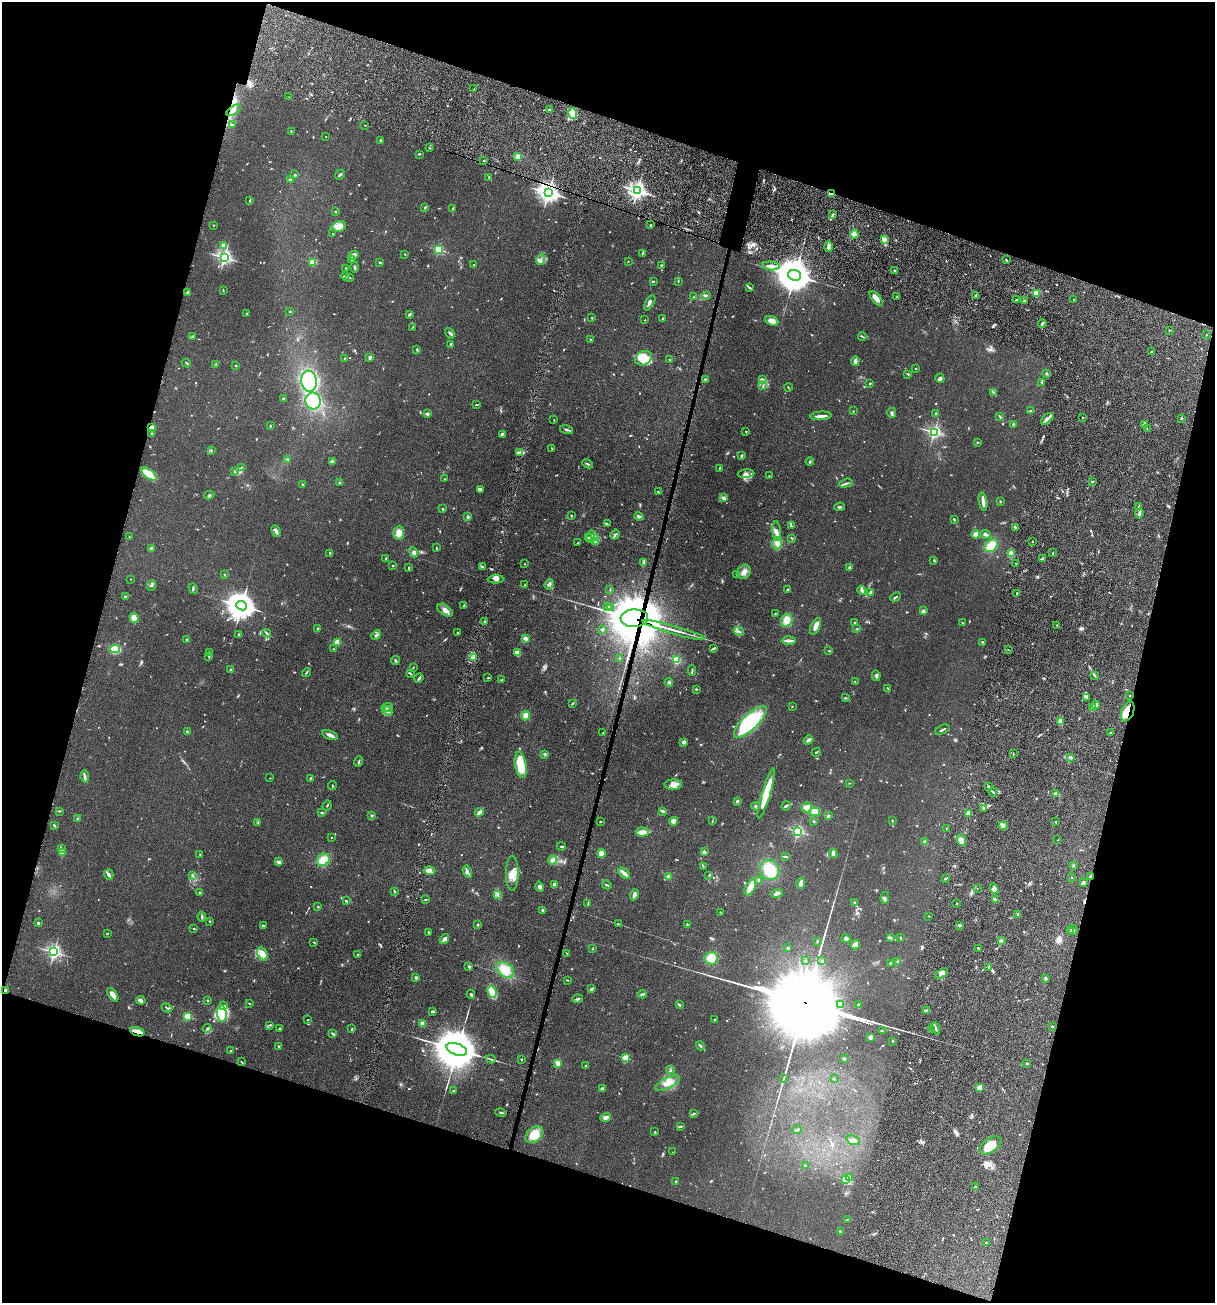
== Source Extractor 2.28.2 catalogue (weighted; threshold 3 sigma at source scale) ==
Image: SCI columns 781-5632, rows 306-5509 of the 5918 x 5679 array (HDU 1 of 3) = the unmasked area's bounding box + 8 px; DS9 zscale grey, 4 x 4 block average (1 PNG px = mean of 4 x 4 image px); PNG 1217 x 1305 px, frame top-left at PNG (2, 2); each listed source drawn as its Kron ellipse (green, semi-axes under 4 px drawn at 4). Shown black and unused: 35% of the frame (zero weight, under 4 of 7 exposures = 19% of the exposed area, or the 3 px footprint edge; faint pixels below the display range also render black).
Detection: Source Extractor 2.28.2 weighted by HDU 2 'WHT'. Background 0.111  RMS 0.0057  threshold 0.0234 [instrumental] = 3 sigma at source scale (4.09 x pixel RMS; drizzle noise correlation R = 1.36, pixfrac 0.8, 0.05/0.05 arcsec/px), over >= 5 px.
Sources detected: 945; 24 too faint to see at this stretch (4 x 4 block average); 5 inside a brighter object's white glare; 8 cosmic-ray / hot-pixel residue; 2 long thin detections or spike segments (spike, bleed or trail) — neither listed nor drawn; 22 coinciding with a brighter row at this scale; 37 inside a brighter listed object's ellipse — not listed separately; of the other 847, all 500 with FLUX_AUTO >= 1.65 (the completeness limit of this list) listed and drawn (347 fainter detections not listed), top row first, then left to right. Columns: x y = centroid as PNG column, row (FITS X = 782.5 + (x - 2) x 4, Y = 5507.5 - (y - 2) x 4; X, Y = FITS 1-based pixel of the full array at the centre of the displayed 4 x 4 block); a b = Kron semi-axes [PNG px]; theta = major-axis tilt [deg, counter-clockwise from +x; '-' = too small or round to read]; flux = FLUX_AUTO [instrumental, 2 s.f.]
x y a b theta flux
474 89 2 2 - 4.5
289 97 2 2 - 2.4
234 110 8 4 35 14
549 110 2 2 - 2.5
573 113 5 4 - 16
233 125 2 2 - 3.7
365 125 2 2 - 4.1
291 131 3 2 - 2
326 137 2 2 - 1.8
380 140 4 2 - 2.7
429 148 2 2 - 2.2
419 154 3 2 - 2.8
518 156 2 2 - 84
484 161 2 2 - 7.1
295 175 2 2 - 12
340 175 5 2 - 4.3
489 178 3 2 - 2.1
290 179 4 2 - 3.3
637 190 2 2 - 1500
548 192 3 3 - 2100
831 194 3 2 - 17
250 200 4 2 - 2.6
425 207 3 2 - 4
453 208 2 2 - 3.1
335 212 2 2 - 2.5
833 214 4 2 - 3.5
213 225 2 2 - 5.1
650 225 2 2 - 3.2
339 226 7 5 22 28
333 234 2 2 - 1.7
854 234 4 3 - 17
885 240 4 4 - 14
223 245 2 2 - 43
829 247 5 2 - 11
438 249 2 2 - 290
643 253 3 2 - 2.1
405 254 2 2 - 1.9
353 255 5 3 - 14
224 257 2 2 - 1000
352 260 3 2 - 3.1
541 260 5 3 - 7.9
1006 260 3 2 - 2.8
628 261 2 2 - 2
313 262 2 2 - 170
380 262 3 2 - 4.4
474 264 3 2 - 1.7
661 265 3 2 - 4.4
771 266 9 3 -6 15
355 267 5 2 - 4.6
346 268 3 2 - 2.1
894 271 2 2 - 9.8
795 275 6 5 - 10000
345 276 4 2 - 3.5
350 278 2 2 - 1.8
653 281 4 2 - 2.8
678 281 4 2 - 2.6
749 288 3 3 - 2.7
223 290 3 2 - 2.3
188 293 3 2 - 4
1036 293 2 2 - 150
706 295 3 2 - 2.9
897 296 2 2 - 2.7
975 296 2 2 - 2.7
694 297 3 2 - 2.4
876 298 9 3 -50 25
1016 300 2 2 - 3.2
1074 300 2 2 - 3.2
1025 301 3 2 - 2.9
650 303 8 3 59 9.7
290 312 2 2 - 2.1
246 314 2 2 - 1.7
409 314 3 2 - 5.2
592 318 2 2 - 2.2
662 319 3 2 - 3
645 320 2 2 - 3.5
772 321 7 4 -22 19
1042 323 4 2 - 5.6
413 327 3 2 - 1.7
1169 330 2 2 - 4.2
450 333 6 2 -56 5.3
1206 335 2 2 - 3.4
192 336 3 2 - 2.6
862 336 4 2 - 3
591 340 2 2 - 1.7
451 344 4 3 - 3.9
417 350 3 2 - 4.1
1151 352 2 2 - 2
370 358 2 2 - 35
643 358 9 7 30 44
345 359 2 2 - 6.8
669 360 2 2 - 1.8
855 361 5 2 - 14
186 363 5 2 - 2.7
216 364 3 2 - 2.1
236 365 2 2 - 9.7
916 368 2 2 - 3.3
1046 373 3 2 - 2
908 374 3 2 - 2.5
940 378 5 4 - 6.3
705 379 3 2 - 3.3
762 379 3 2 - 3.3
309 381 10 7 -83 480
1042 382 3 2 - 2.6
870 384 2 2 - 3.4
763 385 3 2 - 3.5
788 387 4 2 - 2.2
994 392 2 2 - 2.5
283 398 3 2 - 2.7
313 401 8 7 - 230
476 405 2 2 - 2
853 411 2 2 - 3.7
1030 411 4 2 - 3.4
892 413 5 3 - 6.4
936 413 2 2 - 1.8
427 414 2 2 - 9.8
821 416 10 2 3 18
1000 416 3 2 - 3.8
1083 418 2 2 - 2.5
1182 418 2 2 - 7.8
1047 419 7 3 41 15
554 420 2 2 - 2
1013 424 4 3 - 3.9
1145 425 2 2 - 2.5
270 426 2 2 - 3.9
151 428 3 3 - 14
1147 428 2 2 - 1.7
566 430 7 2 -17 6.4
746 432 2 2 - 2.3
934 432 2 2 - 740
152 433 2 2 - 8.8
502 434 3 2 - 3.8
977 442 3 2 - 1.9
552 448 3 2 - 1.7
211 450 3 2 - 2
520 452 3 2 - 6.6
742 456 4 2 - 4.1
288 459 2 2 - 1.7
332 461 3 2 - 3.4
810 461 4 2 - 2.3
588 464 5 2 - 3.7
241 467 4 2 - 2.4
719 468 3 2 - 2.2
235 472 2 2 - 2.5
149 474 9 4 -37 100
746 474 8 4 5 14
769 476 2 2 - 2.9
445 479 2 2 - 3.2
1093 482 2 2 - 3
339 483 3 2 - 2.2
846 483 7 2 18 5.8
303 485 2 2 - 13
480 489 4 4 - 8.6
658 492 2 2 - 3.5
209 495 5 3 - 5
723 498 4 3 - 6
1000 501 2 2 - 2.5
983 502 9 2 -82 24
1139 506 3 2 - 3.9
839 507 5 2 - 4.5
443 509 2 2 - 9.6
1139 513 5 3 - 8
572 515 2 2 - 1.9
639 516 5 2 - 5.9
468 517 4 2 - 3.7
954 519 3 2 - 3.3
607 524 3 2 - 3.8
791 526 4 3 - 3.9
1015 527 2 2 - 4.6
276 531 6 2 -65 13
777 531 10 3 -86 12
399 533 6 5 - 24
976 534 4 3 - 19
986 534 5 3 - 8.3
615 535 5 3 - 5.7
129 537 2 2 - 3.1
588 537 3 2 - 3.9
591 537 6 2 82 6.8
594 538 4 3 - 7.4
792 538 3 2 - 2.3
1033 541 2 2 - 3.5
596 542 3 2 - 3.9
578 543 2 2 - 3.8
777 543 6 5 - 15
991 546 7 5 46 49
151 548 2 2 - 7
436 548 3 2 - 2.4
413 552 5 3 - 6.8
330 553 2 2 - 3.6
1011 553 4 3 - 13
1053 553 2 2 - 2.7
386 558 2 2 - 6
1042 558 4 2 - 4
934 560 2 2 - 3.4
643 563 3 2 - 2.9
1016 563 2 2 - 2
525 564 2 2 - 2.2
393 566 2 2 - 3.2
483 567 3 2 - 2.4
849 567 3 2 - 4
409 568 4 2 - 3.3
744 572 7 6 - 16
737 574 2 2 - 3.5
225 575 3 2 - 2.7
131 579 2 2 - 2.8
496 579 8 4 3 13
549 584 5 2 - 6
152 585 5 3 - 6.2
525 585 2 2 - 2.3
193 589 5 3 - 4
610 589 3 2 - 1.7
788 590 2 2 - 1.9
862 590 5 4 - 7.9
871 592 4 2 - 7.2
1017 593 2 2 - 2.8
125 597 3 2 - 2.9
895 597 5 2 - 4.1
464 605 4 2 - 2.6
241 606 5 4 - 4900
608 607 2 2 - 1.7
611 607 3 2 - 3.1
445 610 9 5 -35 17
923 611 2 2 - 45
775 614 3 2 - 1.8
134 618 5 4 - 31
634 618 14 9 2 5900
787 620 7 5 65 32
484 621 2 2 - 6.7
855 623 3 2 - 2.1
962 623 3 2 - 1.7
1057 625 2 2 - 1.7
816 626 9 4 64 21
318 628 2 2 - 15
857 629 3 2 - 3.1
602 630 4 2 - 3.1
674 630 32 2 -16 42
739 631 5 2 - 5.9
267 633 4 2 - 3.7
457 633 2 2 - 3.9
238 634 3 2 - 2.8
376 635 5 2 - 7.2
525 638 3 3 - 11
187 640 3 2 - 3.5
789 640 7 3 1 14
337 642 2 2 - 99
983 642 2 2 - 5.5
115 649 5 4 - 62
333 649 2 2 - 2.9
713 649 3 2 - 6.7
1009 650 2 2 - 1.7
829 651 2 2 - 3.1
209 653 4 2 - 2.1
517 653 4 3 - 30
209 656 3 2 - 4
473 657 2 2 - 4.5
620 658 2 2 - 1.8
395 660 4 2 - 4
677 660 2 2 - 240
413 668 2 2 - 1.8
231 670 2 2 - 35
692 670 5 2 - 3.7
306 673 4 2 - 3.1
411 674 2 2 - 2.7
876 676 5 2 - 4.1
1095 676 3 2 - 2.5
419 678 5 2 - 5.3
488 678 3 2 - 2.6
502 680 4 2 - 3.3
669 682 4 3 - 4.7
855 682 3 2 - 1.7
888 688 3 2 - 3.3
696 689 3 2 - 2.4
1130 696 2 2 - 1.9
1086 697 3 2 - 4.2
845 698 4 2 - 3.8
573 703 3 2 - 1.9
1096 705 4 3 - 9.6
387 707 6 2 4 4.9
792 707 2 2 - 2.4
1093 708 4 2 - 7.6
387 711 5 2 - 6
1128 711 10 6 68 53
526 716 5 4 - 19
1060 721 4 3 - 9.3
750 722 21 7 43 280
942 730 8 2 24 5.6
187 732 3 2 - 2.2
602 733 2 2 - 2.7
1110 733 3 2 - 2.6
330 735 8 3 -20 14
808 740 5 2 - 11
684 742 3 2 - 9.1
816 752 4 2 - 2.5
545 754 3 3 - 4.3
1013 754 2 2 - 1.7
1071 757 3 2 - 6.2
359 762 5 2 - 4.2
521 765 13 5 -79 99
85 777 6 3 -81 7.7
270 778 2 2 - 1.7
310 778 2 2 - 2.8
849 783 2 2 - 1.9
673 785 9 5 4 21
332 786 4 2 - 2.6
988 786 3 2 - 3.7
993 792 5 2 - 4.1
766 793 26 4 73 110
1056 794 3 3 - 7.4
737 801 2 2 - 6
327 805 5 2 - 2.6
756 806 4 2 - 4.4
786 806 5 2 - 5
807 807 5 5 - 17
983 808 3 2 - 3.2
59 811 3 2 - 2
663 811 4 2 - 10
321 812 3 2 - 2.3
479 812 4 2 - 16
815 812 5 4 - 18
969 813 2 2 - 56
372 815 3 2 - 2
828 816 3 2 - 4
77 819 3 2 - 4
892 820 2 2 - 11
600 821 2 2 - 2.5
673 821 4 4 - 14
712 821 3 2 - 2.8
814 821 2 2 - 3.5
1056 822 2 2 - 5.2
258 823 2 2 - 2.3
54 825 2 2 - 5.9
1003 826 4 3 - 10
947 828 2 2 - 1.8
798 831 2 2 - 540
642 832 6 4 4 14
331 837 2 2 - 3.1
961 840 6 4 -67 20
1058 840 2 2 - 1.8
925 842 3 2 - 9.8
561 846 4 2 - 3
61 849 3 2 - 3.6
704 852 4 3 - 8.9
62 853 2 2 - 77
601 853 4 4 - 19
833 853 4 3 - 9.9
200 855 2 2 - 2.3
786 857 2 2 - 1.9
323 860 7 5 43 52
553 860 4 4 - 15
278 862 4 2 - 7.9
1073 865 2 2 - 2.2
703 866 2 2 - 2.2
770 870 10 9 - 78
430 871 5 4 - 14
467 871 6 2 -70 6.1
512 873 17 6 90 34
624 873 7 3 -43 15
109 875 5 4 - 9.1
709 875 3 2 - 2.2
192 876 3 2 - 3.7
669 877 2 2 - 59
1072 877 3 2 - 1.8
1090 877 3 2 - 3.9
945 879 3 2 - 3.3
758 881 4 2 - 6.6
801 883 5 2 - 18
1083 883 2 2 - 12
555 885 3 3 - 9.8
607 885 5 2 - 3
539 887 5 4 - 9.5
750 887 8 5 61 32
977 888 2 2 - 1.9
994 889 5 4 - 18
394 891 3 2 - 3.1
200 893 2 2 - 27
777 893 6 2 22 15
498 894 3 2 - 2.2
634 895 6 2 67 14
885 898 6 3 87 5.4
425 900 3 2 - 1.7
995 900 4 2 - 7.6
346 901 4 2 - 2.9
855 902 3 2 - 2.6
957 903 2 2 - 2.4
588 904 4 2 - 2.5
318 907 2 2 - 2.7
542 910 2 2 - 14
720 912 2 2 - 2.6
1018 914 3 2 - 10
929 916 2 2 - 2.3
202 917 5 2 - 4.2
210 921 2 2 - 2.5
38 923 2 2 - 22
618 924 3 2 - 2.2
687 924 2 2 - 3.3
478 925 2 2 - 3
959 925 3 2 - 5.7
263 926 3 3 - 3.9
194 929 3 2 - 2.7
1071 930 3 2 - 3.4
1073 930 5 2 - 6.1
428 932 2 2 - 3.4
107 934 2 2 - 2.4
890 938 3 2 - 4.9
900 938 3 2 - 3.6
444 939 5 3 - 9.5
846 939 4 3 - 5.7
1001 941 2 2 - 3.6
314 942 2 2 - 2.1
817 942 2 2 - 3.7
855 945 5 3 - 36
788 948 3 2 - 3
978 948 3 2 - 3.5
593 949 3 2 - 2
54 952 2 2 - 900
567 953 4 2 - 2.2
262 954 7 4 -67 27
358 955 3 2 - 3.2
711 958 6 6 - 43
805 961 2 2 - 2.8
822 961 2 2 - 3.5
898 961 3 2 - 2.3
890 963 2 2 - 6.7
469 966 2 2 - 6.7
989 967 2 2 - 3
505 970 10 6 -36 35
941 974 7 3 31 12
416 978 2 2 - 27
1045 978 2 2 - 10
567 980 2 2 - 1.8
592 989 3 2 - 5.3
6 990 2 2 - 19
492 992 6 4 -69 92
471 994 5 3 - 4.8
642 994 4 2 - 4.3
113 995 8 3 -57 18
577 999 5 2 - 5.3
141 1000 4 3 - 8.9
208 1001 2 2 - 2.4
249 1003 2 2 - 2.5
841 1004 2 2 - 42
679 1005 3 2 - 3.6
858 1005 3 2 - 3.5
224 1006 3 2 - 5.3
167 1008 5 2 - 3.8
433 1011 4 2 - 4.9
927 1011 4 2 - 6
222 1013 8 5 -82 120
187 1016 2 2 - 160
307 1020 2 2 - 1.7
715 1020 2 2 - 2.6
422 1023 2 2 - 79
269 1025 3 2 - 2.7
1052 1026 2 2 - 2.1
279 1028 3 2 - 2.5
935 1028 6 3 -66 8.2
207 1029 4 2 - 5.6
352 1029 2 2 - 3.6
882 1030 2 2 - 2.3
931 1030 2 2 - 1.7
137 1032 7 2 -19 28
332 1033 3 2 - 4
871 1037 2 2 - 72
892 1041 2 2 - 3
279 1046 2 2 - 4.5
700 1046 5 2 - 4.8
457 1049 11 6 -19 23000
230 1051 4 2 - 2.5
626 1058 2 2 - 170
491 1059 5 2 - 3.1
522 1059 2 2 - 4
844 1059 2 2 - 26
241 1062 3 2 - 1.9
558 1063 2 2 - 110
1027 1063 2 2 - 1.9
585 1065 2 2 - 3.7
670 1070 4 2 - 3.8
783 1079 3 2 - 1.9
834 1079 2 2 - 1.9
668 1083 13 5 26 28
980 1087 2 2 - 110
602 1089 3 2 - 9
454 1090 3 2 - 2.4
501 1112 6 2 -13 5.4
693 1114 3 2 - 4.2
606 1117 5 3 - 19
681 1126 3 2 - 2.8
797 1130 4 2 - 5.2
655 1132 3 2 - 3
534 1135 10 7 39 67
853 1140 7 4 -21 14
990 1145 12 7 33 60
673 1152 2 2 - 2.7
805 1166 3 2 - 5.8
850 1178 2 2 - 34
846 1179 2 2 - 280
676 1182 2 2 - 14
975 1187 2 2 - 24
847 1220 3 2 - 2.4
840 1231 2 2 - 8.8
986 1243 2 2 - 5.1
Overlapping masked pixels (flux is a lower limit): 8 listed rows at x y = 548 192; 831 194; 151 428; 634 618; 1128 711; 1090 877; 6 990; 137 1032
Diffuse or blended objects may show on this block-average render without a row.